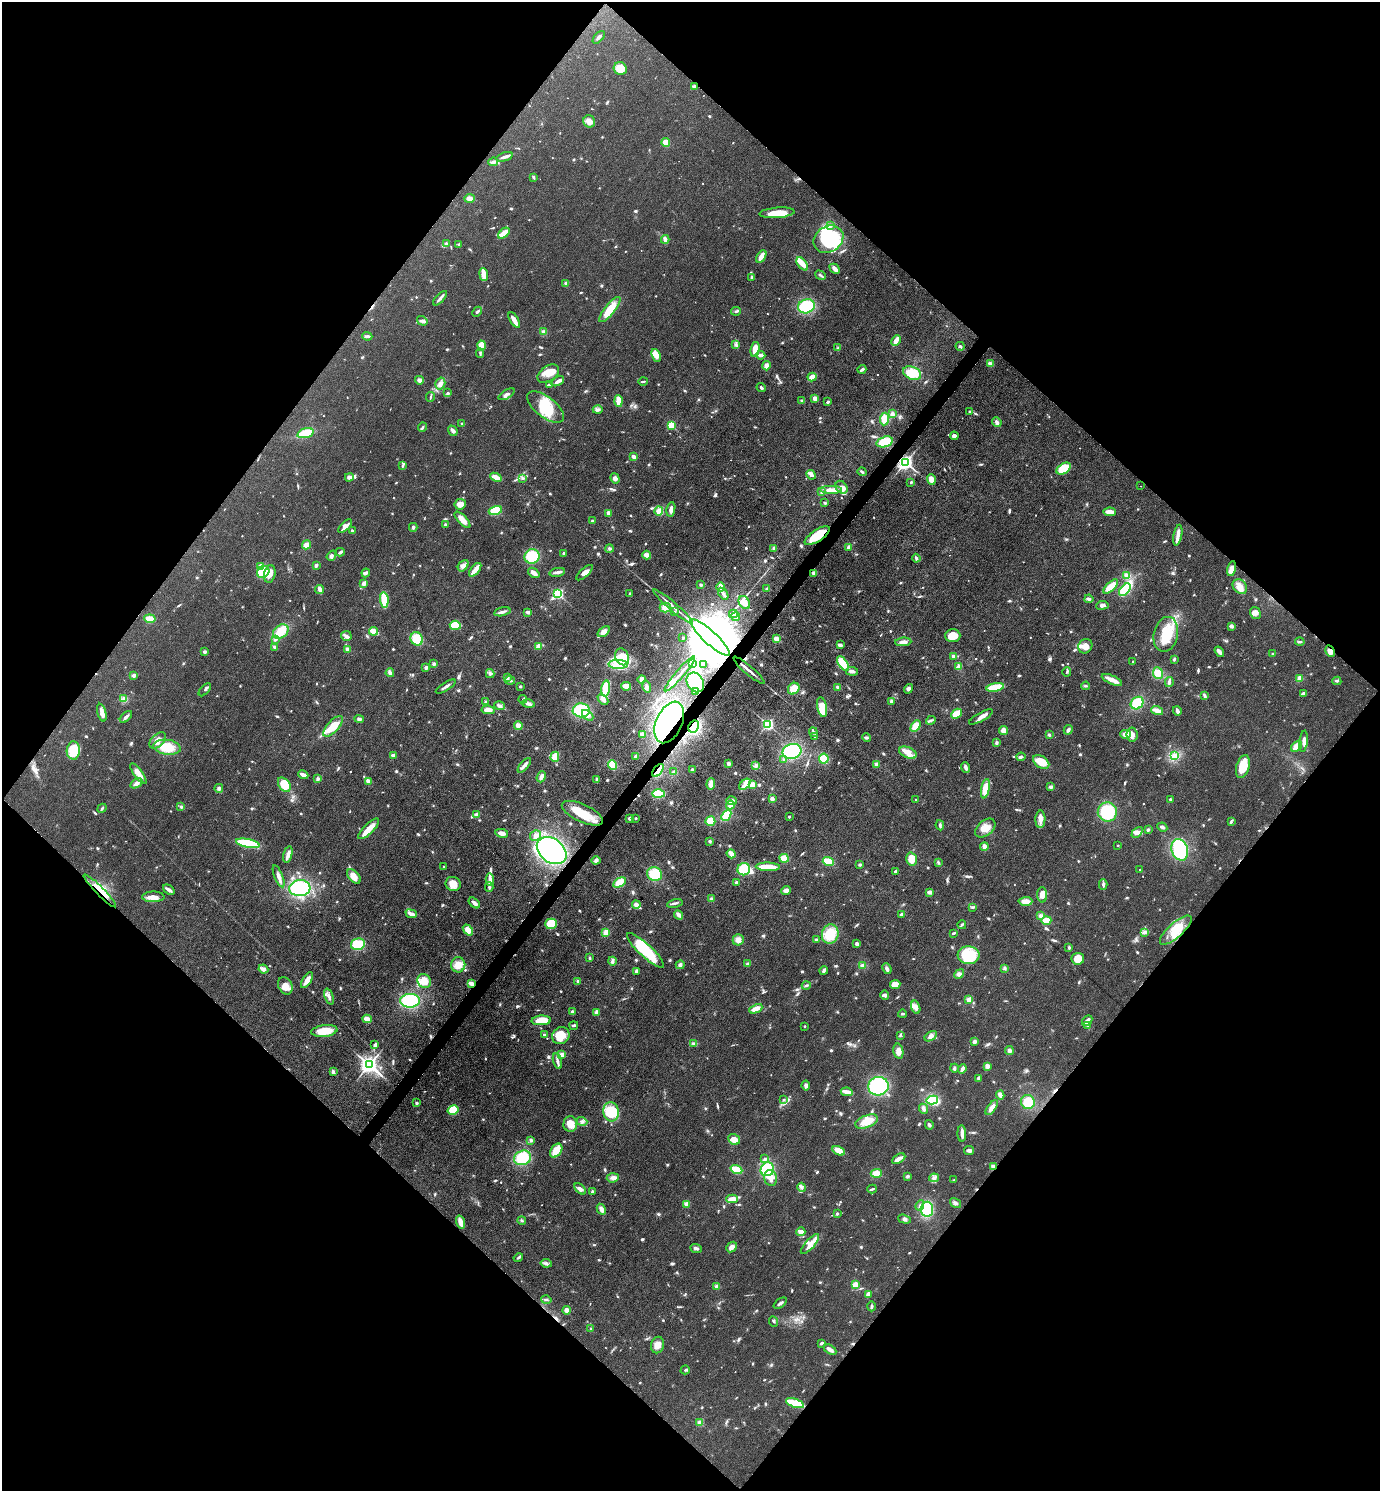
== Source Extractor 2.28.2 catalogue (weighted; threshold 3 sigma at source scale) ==
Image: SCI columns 298-5807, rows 2-5957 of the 5962 x 5959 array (HDU 1 of 3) = the unmasked area's bounding box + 8 px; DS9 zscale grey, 4 x 4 block average (1 PNG px = mean of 4 x 4 image px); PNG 1382 x 1493 px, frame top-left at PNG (2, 2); each listed source drawn as its Kron ellipse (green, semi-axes under 4 px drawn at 4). Shown black and unused: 50% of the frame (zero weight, under 3 of 4 exposures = <1% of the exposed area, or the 3 px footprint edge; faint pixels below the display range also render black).
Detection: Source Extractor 2.28.2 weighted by HDU 2 'WHT'. Background 0.0779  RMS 0.0064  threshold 0.029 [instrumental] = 3 sigma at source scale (4.5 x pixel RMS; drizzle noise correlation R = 1.50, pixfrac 1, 0.05/0.05 arcsec/px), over >= 5 px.
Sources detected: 1075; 5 too faint to see at this stretch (4 x 4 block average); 10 inside a brighter object's white glare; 4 cosmic-ray / hot-pixel residue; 1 long thin detection or spike segment (spike, bleed or trail) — neither listed nor drawn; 16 coinciding with a brighter row at this scale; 61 inside a brighter listed object's ellipse — not listed separately; of the other 978, all 500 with FLUX_AUTO >= 5.34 (the completeness limit of this list) listed and drawn (478 fainter detections not listed), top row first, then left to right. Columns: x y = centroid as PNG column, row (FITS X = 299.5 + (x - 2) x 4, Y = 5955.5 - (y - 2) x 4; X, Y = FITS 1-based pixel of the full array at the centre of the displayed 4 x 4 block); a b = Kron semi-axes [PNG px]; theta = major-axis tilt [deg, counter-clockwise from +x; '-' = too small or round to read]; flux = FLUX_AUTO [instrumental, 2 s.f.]
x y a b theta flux
599 37 8 2 47 9.9
620 68 7 6 - 71
694 87 4 3 - 11
589 121 6 6 - 25
666 143 4 3 - 43
505 157 8 3 17 16
493 162 5 2 - 7.6
533 177 4 2 - 6.5
470 199 5 3 - 22
777 213 17 5 5 86
830 225 4 2 - 6.1
504 233 6 3 41 47
665 239 4 3 - 18
828 239 15 13 32 290
446 244 4 3 - 9.6
459 245 3 2 - 6.1
761 256 7 3 59 37
802 264 8 4 -51 37
835 269 6 3 -44 25
484 274 6 4 -83 37
821 275 6 2 -37 7
752 277 2 2 - 9
566 283 3 3 - 14
440 298 9 2 48 13
806 306 8 7 - 170
610 309 16 5 51 100
736 311 5 2 - 6.5
477 312 5 3 - 11
514 320 8 3 -58 40
422 321 5 3 - 9.8
543 332 3 3 - 7.6
367 336 5 2 - 10
896 340 5 2 - 48
735 345 4 2 - 5.8
481 346 5 4 - 62
960 346 4 3 - 8
838 348 4 3 - 6.7
755 349 7 4 78 52
480 353 4 2 - 6.6
656 355 7 4 -66 31
760 355 5 3 - 17
990 364 3 2 - 23
766 366 5 4 - 20
862 369 4 2 - 12
912 373 9 6 -22 94
548 374 12 7 35 51
812 377 4 3 - 32
419 380 4 3 - 18
558 381 7 3 30 16
643 381 5 2 - 5.8
440 383 6 5 - 17
550 385 3 2 - 14
761 388 5 2 - 7
448 393 3 3 - 6
506 394 9 3 30 15
430 397 5 2 - 5.5
815 398 2 2 - 30
619 401 5 3 - 53
802 401 4 2 - 6.1
827 402 3 2 - 7.9
546 407 22 10 -38 120
598 410 5 3 - 11
970 411 3 2 - 5.9
892 414 3 3 - 16
884 419 6 4 85 50
997 422 5 3 - 12
462 424 3 3 - 5.6
671 425 2 2 - 250
422 427 4 2 - 6.5
453 431 5 3 - 14
305 433 8 4 17 79
954 436 4 3 - 14
885 442 8 5 17 83
634 457 3 2 - 28
905 462 3 2 - 1800
402 466 2 2 - 5.8
1064 469 8 5 32 93
862 472 4 2 - 6.9
811 475 5 3 - 16
349 477 4 3 - 17
496 477 6 3 -23 37
615 478 5 4 - 17
522 479 4 2 - 5.3
931 480 5 4 - 28
911 482 2 2 - 16
1140 486 2 2 - 5.9
841 487 7 5 -52 21
831 490 11 4 0 43
821 492 3 3 - 5.9
825 503 3 2 - 6.3
460 504 6 5 - 32
671 509 7 3 78 22
495 510 7 4 17 94
659 511 4 3 - 39
1110 512 6 3 -5 34
608 513 3 3 - 14
462 520 10 4 -47 37
592 521 2 2 - 6.2
445 525 3 3 - 7.5
345 526 9 4 43 26
413 527 4 3 - 7.2
352 531 3 2 - 8.3
1178 535 10 4 78 25
817 536 14 6 33 110
307 545 4 4 - 25
849 547 4 3 - 14
774 548 3 3 - 9.3
609 549 4 3 - 7
340 552 4 2 - 12
564 553 2 2 - 12
647 555 4 3 - 29
331 556 5 3 - 9.5
532 556 8 7 - 130
916 558 4 2 - 11
316 565 3 2 - 14
463 566 6 4 49 16
261 567 4 3 - 24
1232 569 8 4 78 32
475 570 8 2 50 54
263 572 6 5 - 220
557 572 8 3 11 12
366 573 4 3 - 9.6
534 573 6 3 -39 28
584 573 10 4 42 24
814 573 3 3 - 16
270 574 9 5 79 28
1127 576 3 3 - 27
364 583 4 3 - 17
701 585 3 2 - 6.1
1111 586 9 4 44 65
721 587 4 3 - 36
1240 587 8 6 -48 28
767 589 3 3 - 11
320 590 4 3 - 16
1125 590 7 3 49 150
558 594 3 2 - 590
630 594 3 2 - 6.6
723 594 7 3 -56 15
1089 599 4 3 - 10
384 600 8 3 -83 120
744 603 7 5 -58 30
1102 605 6 3 8 14
673 607 26 2 -41 31
665 608 5 5 - 27
675 611 2 2 - 9.8
502 612 8 2 13 15
528 612 4 2 - 16
1255 613 6 5 - 18
733 614 4 3 - 7.9
736 617 4 2 - 8
150 619 5 3 - 53
455 625 5 4 - 99
1231 626 4 3 - 11
281 631 8 6 39 74
373 631 4 3 - 60
604 632 7 4 37 26
1166 634 17 12 77 110
346 636 5 5 - 15
953 636 7 6 - 64
683 638 2 2 - 17
710 638 26 6 -42 100000
417 639 7 6 - 86
776 639 3 3 - 31
275 640 3 2 - 7.7
903 642 8 4 5 20
1300 642 5 2 - 6.1
840 645 4 3 - 11
538 646 4 3 - 32
1085 646 7 6 - 30
275 647 4 3 - 8.1
347 650 4 3 - 29
1330 651 6 4 -62 20
204 652 3 2 - 9.4
1219 652 6 4 -56 13
1273 654 3 2 - 5.7
953 656 3 2 - 11
622 657 9 6 -64 67
1174 659 4 2 - 5.6
1133 661 2 2 - 6.5
692 663 3 2 - 31
434 664 3 3 - 8.9
618 664 10 4 -2 38
703 664 2 2 - 5.4
843 664 8 4 -55 110
959 667 3 2 - 47
426 668 2 2 - 54
749 670 20 2 -41 23
852 671 6 3 -5 11
1067 672 5 2 - 5.6
390 673 4 3 - 16
1158 673 6 5 - 57
490 674 4 4 - 11
680 674 23 2 49 22
134 675 4 3 - 10
507 678 3 3 - 9.6
1300 678 4 4 - 21
642 679 4 3 - 18
510 680 5 3 - 9.1
1112 680 11 3 -24 36
1337 681 4 2 - 5.4
695 682 10 8 -59 180
1169 682 5 3 - 9.9
626 686 5 3 - 37
1086 686 4 3 - 5.8
446 687 11 2 31 13
520 687 3 2 - 5.5
647 687 6 3 -74 11
838 687 3 3 - 11
995 687 9 3 11 120
606 688 8 4 83 120
794 689 6 5 - 52
909 689 5 4 - 12
205 690 8 3 47 7.7
695 692 2 2 - 30
1303 694 4 3 - 16
1204 696 4 2 - 8.6
124 699 3 2 - 28
523 699 4 2 - 7.1
603 699 6 3 -44 19
891 701 4 2 - 8.2
486 702 4 3 - 7.5
1137 703 7 5 42 87
528 704 6 3 -12 15
500 706 5 3 - 13
822 707 10 4 -79 80
488 710 7 4 -6 35
581 710 8 7 - 180
1157 711 6 3 -17 23
1177 711 5 2 - 17
102 713 9 3 -74 28
956 714 6 3 44 61
588 715 6 4 -43 18
126 717 7 3 44 11
981 717 13 3 29 25
359 719 5 3 - 9.8
931 720 5 2 - 6.6
669 722 22 13 66 590
768 725 2 2 - 770
333 726 13 5 48 79
518 726 4 3 - 37
694 726 6 5 - 130
915 726 6 4 59 54
1004 730 5 4 - 27
1068 730 5 3 - 11
813 732 5 2 - 6.9
642 734 4 3 - 12
1125 734 5 4 - 30
1049 735 3 3 - 7.1
1132 735 7 5 -83 31
815 736 4 2 - 7.2
866 737 4 3 - 7.6
158 740 10 6 44 32
1304 741 11 3 83 19
997 743 3 3 - 8.1
1296 746 6 4 39 36
167 747 14 7 -7 98
73 750 9 6 88 97
792 751 9 7 12 230
908 753 9 5 -24 32
393 755 4 3 - 15
1174 755 4 3 - 12
635 756 3 3 - 6.7
555 757 5 3 - 55
1021 757 4 3 - 8.7
824 759 5 5 - 90
784 760 3 3 - 6.6
1041 762 9 5 -36 80
728 764 3 2 - 21
877 764 3 2 - 19
524 765 9 3 50 17
612 765 5 4 - 77
756 766 4 3 - 6.6
1243 767 12 6 73 100
966 768 5 3 - 14
692 769 3 2 - 5.6
658 770 7 4 52 44
674 772 4 3 - 8
138 774 12 4 -54 34
303 775 5 2 - 30
541 777 6 3 68 21
318 779 3 3 - 9.1
597 779 3 2 - 6.7
369 781 3 3 - 25
136 783 6 3 33 20
711 784 5 3 - 39
745 784 7 4 43 19
284 785 8 5 -54 81
752 785 4 2 - 37
1051 787 4 3 - 7.7
219 788 4 4 - 9.7
985 789 10 4 79 72
658 794 6 4 0 120
772 799 3 3 - 13
1170 799 2 2 - 16
916 800 2 2 - 10
731 801 5 2 - 8.8
730 805 4 3 - 34
181 807 3 3 - 5.7
102 808 5 2 - 5.5
1107 812 9 9 - 180
582 813 22 9 -25 110
476 815 4 4 - 15
726 815 6 3 50 89
789 817 2 2 - 16
630 818 3 3 - 8.8
636 818 2 2 - 5.5
1040 819 8 5 89 24
710 821 5 5 - 62
1231 822 4 2 - 5.8
940 825 5 3 - 6.9
1162 827 5 3 - 9
985 828 11 7 41 47
369 829 14 5 44 48
1148 830 3 3 - 8
1137 832 6 4 44 16
502 833 6 4 -10 20
535 835 6 5 - 20
710 841 3 2 - 6.4
248 843 12 4 -11 210
1118 845 2 2 - 7.3
984 847 4 3 - 20
1180 850 11 8 -72 300
552 851 16 11 -38 680
731 854 5 3 - 29
288 855 8 3 75 24
784 858 5 4 - 54
911 859 6 5 - 48
596 860 4 3 - 14
828 862 6 3 -18 74
938 862 3 2 - 5.3
860 865 4 2 - 7.1
444 866 2 2 - 5.3
768 867 12 3 -2 110
744 869 6 6 - 110
1140 870 2 2 - 12
895 871 3 2 - 7
654 874 7 7 - 120
279 876 12 3 -69 20
354 876 8 5 -47 31
490 880 6 4 -87 16
619 882 7 4 31 51
736 882 3 3 - 7.4
453 884 8 7 - 46
1103 884 5 3 - 9.3
489 887 4 3 - 7.8
300 888 10 8 4 270
169 890 6 2 -37 19
786 890 4 3 - 18
100 891 23 3 -45 36
930 892 4 2 - 23
1042 895 7 5 -88 33
153 897 11 5 0 35
711 899 3 3 - 6.8
1025 901 7 3 2 40
474 903 7 3 -38 19
675 903 8 2 13 9.3
636 905 4 3 - 20
973 907 3 2 - 5.4
411 914 5 2 - 26
901 914 4 2 - 12
678 915 5 3 - 15
1040 916 4 3 - 10
1046 920 5 3 - 41
551 924 6 5 - 83
962 925 4 2 - 5.5
468 930 6 3 -51 34
1176 930 20 7 42 77
606 932 4 3 - 35
1145 932 4 3 - 13
954 933 3 2 - 5.4
830 934 10 8 75 97
738 940 5 5 - 24
816 940 4 2 - 7.2
358 944 7 5 13 120
857 944 3 3 - 12
1069 948 3 2 - 6.2
645 950 24 6 -43 230
969 955 11 9 -3 160
589 958 4 2 - 5.8
1078 959 6 6 - 48
612 961 4 3 - 9.4
747 964 3 2 - 12
458 965 7 7 - 45
680 965 4 3 - 10
862 965 3 2 - 7.6
1004 968 4 2 - 5.8
263 969 5 4 - 16
887 969 5 3 - 14
824 970 4 3 - 10
636 971 3 3 - 9.7
959 974 5 3 - 14
307 980 9 3 58 36
424 981 7 6 - 67
578 981 2 2 - 46
471 983 3 2 - 31
895 985 5 4 - 41
285 986 9 6 -65 34
806 986 4 3 - 8.1
885 995 5 3 - 9.4
329 997 8 3 -70 17
969 1000 2 2 - 140
410 1001 10 7 0 200
916 1007 7 4 -74 22
756 1009 7 3 24 36
572 1012 3 2 - 8.3
597 1012 3 3 - 24
902 1014 4 2 - 5.5
367 1019 4 3 - 42
541 1020 9 5 4 84
1087 1021 6 2 48 22
574 1025 4 2 - 7
1087 1025 3 3 - 5.6
805 1026 2 2 - 13
324 1031 13 6 7 87
544 1035 2 2 - 11
900 1035 4 2 - 5.6
561 1036 9 8 - 77
931 1036 7 4 32 19
974 1041 3 3 - 15
694 1044 2 2 - 18
375 1045 3 2 - 14
898 1051 8 5 -78 26
1009 1051 4 4 - 9.9
561 1055 4 3 - 34
557 1061 8 3 -74 14
369 1065 3 3 - 2600
987 1066 4 3 - 15
954 1068 4 3 - 9
962 1069 5 2 - 28
333 1072 4 2 - 16
978 1078 4 3 - 7.5
806 1085 5 4 - 11
878 1086 10 9 - 310
847 1092 6 2 -10 34
1000 1095 4 3 - 15
783 1100 3 2 - 5.7
932 1100 6 4 12 170
1028 1102 7 7 - 71
417 1103 3 2 - 7.4
992 1108 8 3 54 29
923 1109 5 3 - 13
453 1110 5 4 - 70
611 1112 9 7 -75 130
582 1121 5 3 - 8.8
867 1121 12 6 21 64
570 1124 7 6 - 39
929 1125 5 3 - 8.8
962 1134 8 2 -88 22
734 1139 6 5 - 38
531 1140 4 3 - 7.3
556 1151 7 5 54 55
839 1151 6 4 -27 46
969 1151 5 3 - 18
522 1158 9 7 21 140
765 1159 4 3 - 5.9
899 1159 7 2 30 29
993 1167 3 3 - 14
767 1169 7 6 - 170
736 1170 6 3 -20 91
876 1173 5 4 - 47
907 1176 3 3 - 6.8
613 1178 6 4 5 16
771 1178 8 6 -72 39
934 1178 5 2 - 7.2
954 1180 4 2 - 7
802 1187 5 3 - 9.8
580 1189 7 4 -42 14
872 1189 5 2 - 6
592 1191 3 2 - 6.6
732 1199 6 4 0 27
956 1203 6 3 -33 10
687 1204 2 2 - 100
920 1205 5 3 - 9.2
601 1209 6 3 -63 21
927 1209 7 6 - 170
837 1214 2 2 - 6.4
904 1219 7 3 -17 8.7
522 1220 4 2 - 6.3
460 1222 6 3 -71 29
801 1232 4 3 - 28
810 1244 13 5 49 29
732 1247 6 4 41 22
696 1248 6 2 -21 10
518 1258 5 2 - 6.1
546 1263 6 3 -10 9.5
855 1285 4 3 - 39
717 1287 2 2 - 56
868 1294 4 3 - 22
546 1300 5 2 - 5.4
780 1303 7 2 36 11
872 1306 5 2 - 9.5
567 1310 4 3 - 20
774 1322 5 2 - 5.8
591 1329 2 2 - 5.7
822 1343 3 2 - 10
657 1345 8 6 77 27
830 1350 7 3 -33 22
685 1370 5 2 - 5.8
795 1403 9 3 -18 160
700 1423 2 2 - 130
Overlapping masked pixels (flux is a lower limit): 12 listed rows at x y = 905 462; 817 536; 710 638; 1330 651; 695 682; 669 722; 694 726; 658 770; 100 891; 1176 930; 471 983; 993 1167
Diffuse or blended objects may show on this block-average render without a row.